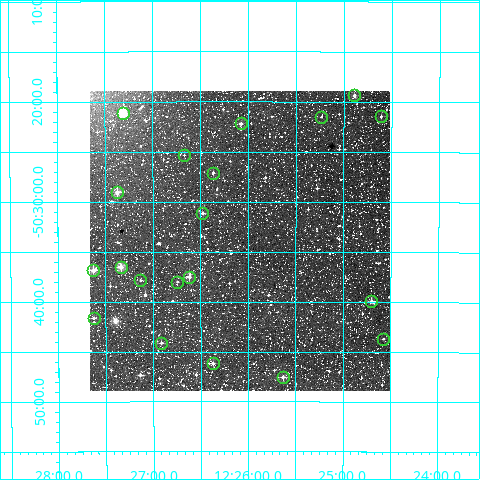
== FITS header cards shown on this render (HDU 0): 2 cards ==
NAXIS1  =                  300
NAXIS2  =                  300

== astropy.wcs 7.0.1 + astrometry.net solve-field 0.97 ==
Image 300 x 300 px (HDU 0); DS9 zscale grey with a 90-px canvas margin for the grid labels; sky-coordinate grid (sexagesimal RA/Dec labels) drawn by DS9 from the SOLVED WCS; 20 Tycho-2 reference stars matched to detected sources circled (green)
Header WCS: RA---TAN/DEC--TAN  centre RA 12:26:05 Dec -50:34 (186.52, -50.56 deg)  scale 6 arcsec/px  FOV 30.0' x 30.0'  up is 0 deg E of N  parity normal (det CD < 0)
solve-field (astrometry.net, Tycho-2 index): VERIFIED the header's WCS against the Tycho-2 star catalogue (verified at 2 index scales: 10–20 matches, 0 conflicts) and refined it, rather than solving blind
Solved WCS: RA---TAN-SIP/DEC--TAN-SIP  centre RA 12:26:05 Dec -50:34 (186.52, -50.56 deg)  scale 6 arcsec/px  FOV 30.0' x 30.0'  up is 0 deg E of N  parity normal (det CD < 0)
The solver's refit moves the header's centre by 0.15 arcsec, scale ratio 1.001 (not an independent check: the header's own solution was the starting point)
Tycho-2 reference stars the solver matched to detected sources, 20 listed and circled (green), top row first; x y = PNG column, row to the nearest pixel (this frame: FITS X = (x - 90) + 1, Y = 300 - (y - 91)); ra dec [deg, ICRS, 3 dp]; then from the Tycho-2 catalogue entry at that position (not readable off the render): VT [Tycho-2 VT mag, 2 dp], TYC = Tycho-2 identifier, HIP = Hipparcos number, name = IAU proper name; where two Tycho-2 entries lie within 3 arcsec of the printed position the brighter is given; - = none
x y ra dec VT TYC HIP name
354 95 186.222 -50.323 10.32 8239-1147-1 - -
123 113 186.826 -50.352 8.97 8239-546-1 - -
381 116 186.153 -50.357 11.21 8239-1287-1 - -
321 117 186.308 -50.358 11.68 8239-1889-1 - -
241 123 186.519 -50.370 10.63 8239-363-1 - -
184 155 186.667 -50.422 12.23 8239-267-1 - -
213 173 186.591 -50.452 11.65 8239-1657-1 - -
117 192 186.843 -50.484 9.71 8239-1811-1 - -
202 213 186.619 -50.520 10.93 8239-1857-1 - -
121 267 186.835 -50.608 9.63 8239-1759-1 - -
93 270 186.906 -50.614 10.01 8239-1493-1 - -
189 277 186.654 -50.625 10.05 8243-678-1 - -
140 280 186.783 -50.631 11.56 8243-1198-1 - -
177 282 186.685 -50.633 11.55 8243-168-1 - -
371 301 186.175 -50.665 10.52 8243-1210-1 - -
94 318 186.906 -50.693 10.96 8243-302-1 - -
383 339 186.143 -50.728 11.71 8243-1030-1 - -
161 343 186.728 -50.735 11.35 8243-1026-1 - -
213 363 186.592 -50.769 11.48 8243-850-1 - -
283 377 186.409 -50.793 10.86 8243-630-1 - -